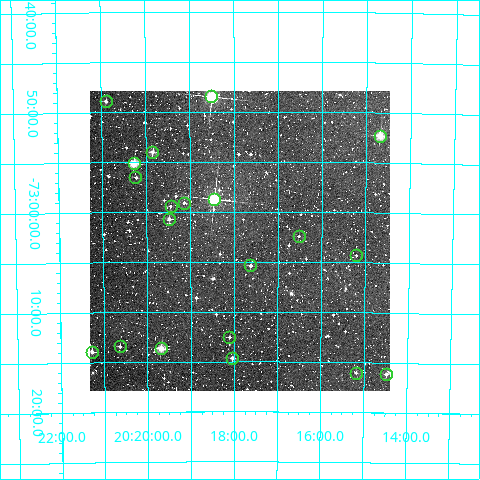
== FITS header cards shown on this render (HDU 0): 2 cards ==
NAXIS1  =                  300
NAXIS2  =                  300

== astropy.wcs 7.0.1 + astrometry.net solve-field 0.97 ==
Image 300 x 300 px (HDU 0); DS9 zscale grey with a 90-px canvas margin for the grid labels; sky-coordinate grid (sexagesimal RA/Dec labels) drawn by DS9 from the SOLVED WCS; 20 Tycho-2 reference stars matched to detected sources circled (green)
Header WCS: RA---TAN/DEC--TAN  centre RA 20:17:52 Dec -73:03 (304.47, -73.05 deg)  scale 6 arcsec/px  FOV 30.0' x 30.0'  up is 0 deg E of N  parity normal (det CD < 0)
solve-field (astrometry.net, Tycho-2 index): VERIFIED the header's WCS against the Tycho-2 star catalogue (verified at 2 index scales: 11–20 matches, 0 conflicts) and refined it, rather than solving blind
Solved WCS: RA---TAN-SIP/DEC--TAN-SIP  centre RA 20:17:52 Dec -73:03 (304.47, -73.05 deg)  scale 6 arcsec/px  FOV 30.0' x 30.0'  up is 0 deg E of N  parity normal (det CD < 0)
The solver's refit moves the header's centre by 1.8 arcsec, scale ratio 1.001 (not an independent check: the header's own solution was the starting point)
Tycho-2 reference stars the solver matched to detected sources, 20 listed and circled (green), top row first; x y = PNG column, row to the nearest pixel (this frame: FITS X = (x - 90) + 1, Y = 300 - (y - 91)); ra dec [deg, ICRS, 3 dp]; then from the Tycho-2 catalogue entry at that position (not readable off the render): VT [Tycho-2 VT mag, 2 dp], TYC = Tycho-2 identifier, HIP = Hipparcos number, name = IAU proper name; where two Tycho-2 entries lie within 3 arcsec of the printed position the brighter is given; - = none
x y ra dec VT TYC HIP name
211 96 304.625 -72.808 7.05 9315-1438-1 100110 -
106 101 305.223 -72.815 11.12 9315-543-1 - -
380 136 303.672 -72.872 9.48 9315-685-1 - -
152 152 304.962 -72.900 10.52 9315-226-1 - -
134 163 305.070 -72.919 9.43 9315-457-1 - -
135 177 305.061 -72.942 11.52 9315-970-1 - -
214 199 304.612 -72.979 6.72 9315-718-1 100103 -
184 203 304.785 -72.985 12.15 9315-945-1 - -
171 206 304.861 -72.991 11.78 9315-991-1 - -
169 219 304.869 -73.012 10.89 9315-1141-1 - -
299 236 304.130 -73.041 12.17 9315-1110-1 - -
356 255 303.800 -73.071 12.30 9315-590-1 - -
250 265 304.405 -73.090 11.43 9315-1033-1 - -
229 337 304.527 -73.209 11.86 9319-348-1 - -
120 346 305.160 -73.224 12.17 9319-482-1 - -
161 348 304.921 -73.227 9.22 9319-1023-1 - -
92 352 305.322 -73.232 10.33 9319-1258-1 - -
232 358 304.511 -73.244 10.82 9319-834-1 - -
356 373 303.795 -73.268 12.01 9319-226-1 - -
386 374 303.619 -73.269 11.14 9319-268-1 - -